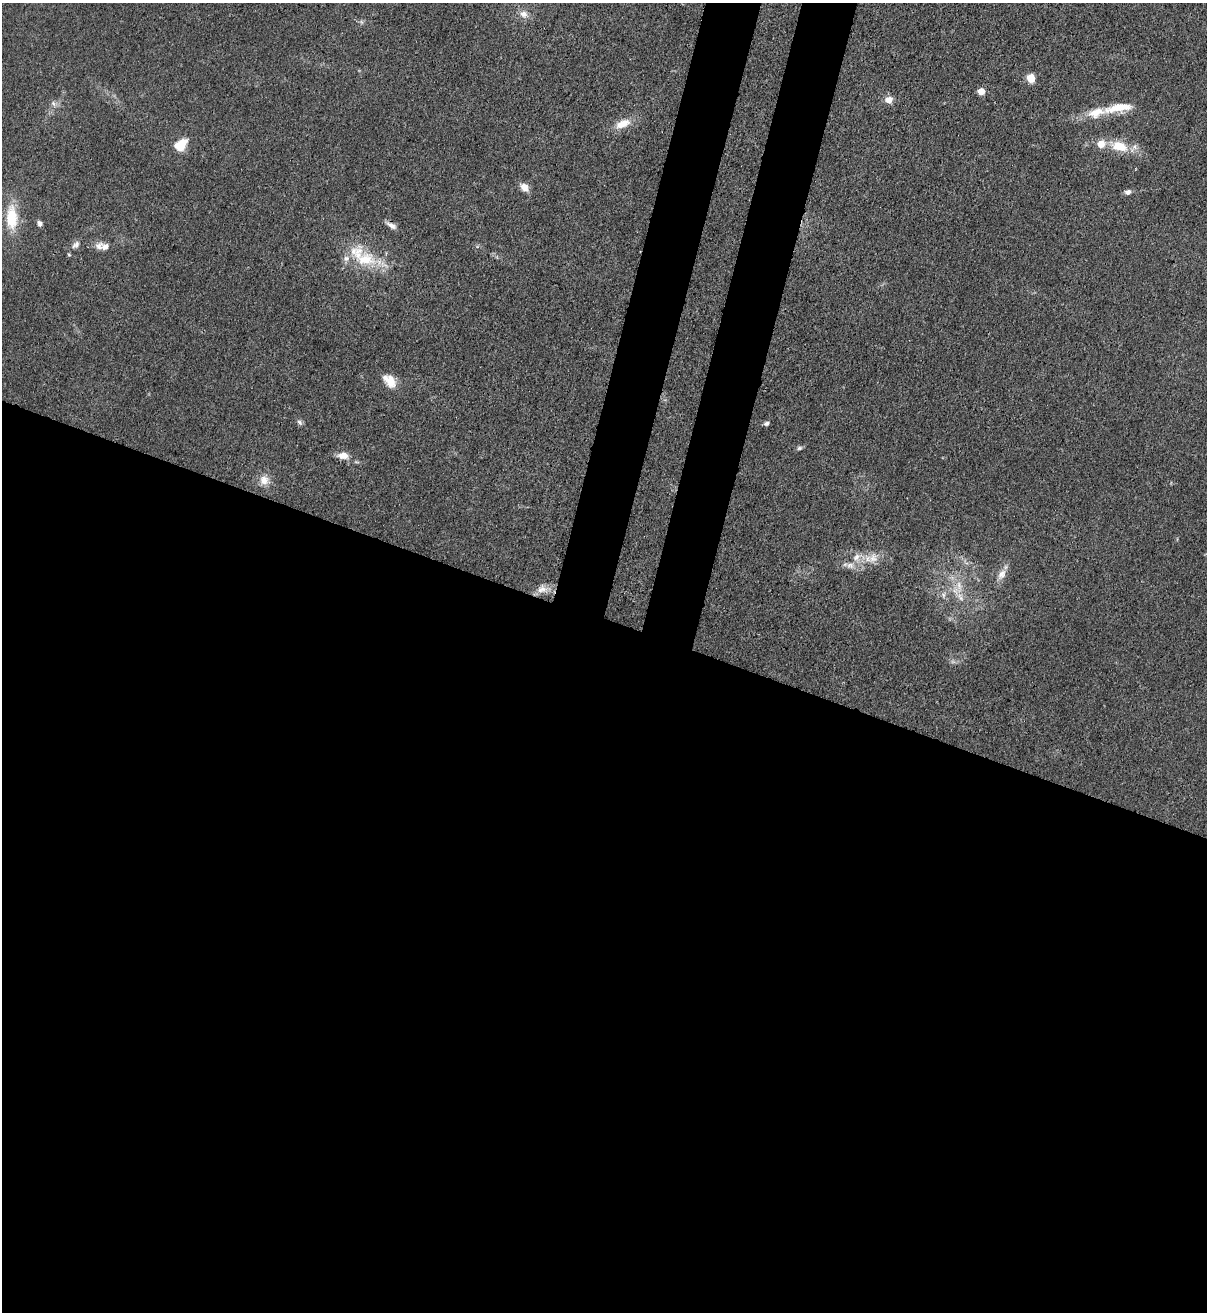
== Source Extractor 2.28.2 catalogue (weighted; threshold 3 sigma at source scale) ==
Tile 14 of 4 x 4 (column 2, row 4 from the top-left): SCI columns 1548-2752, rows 32-1341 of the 5380 x 5306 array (HDU 1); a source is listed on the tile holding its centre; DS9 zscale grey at full resolution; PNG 1209 x 1314 px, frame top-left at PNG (2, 3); no overlay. Shown black and unused: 57% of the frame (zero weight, under 3 of 4 exposures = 7% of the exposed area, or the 3 px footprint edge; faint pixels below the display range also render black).
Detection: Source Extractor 2.28.2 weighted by HDU 2 'WHT'; one run over the whole footprint, this tile lists its part. Background 0.0233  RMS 0.0028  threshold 0.0126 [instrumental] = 3 sigma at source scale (4.5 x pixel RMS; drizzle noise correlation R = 1.50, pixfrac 1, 0.05/0.05 arcsec/px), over >= 5 px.
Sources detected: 37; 7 inside a brighter listed object's ellipse — not listed separately; the other 30 listed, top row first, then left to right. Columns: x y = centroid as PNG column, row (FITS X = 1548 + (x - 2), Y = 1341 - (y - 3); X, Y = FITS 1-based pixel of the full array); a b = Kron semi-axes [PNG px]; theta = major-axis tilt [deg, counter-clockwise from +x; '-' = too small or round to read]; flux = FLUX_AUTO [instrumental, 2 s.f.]
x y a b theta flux
524 14 11 10 - 2
1031 78 5 5 - 11
981 91 5 5 - 5
889 100 8 8 - 2.2
53 103 8 5 -59 0.72
1119 108 42 11 9 7.1
623 124 19 9 25 4.1
180 145 11 8 43 7.4
1119 146 22 13 -17 7
524 187 10 8 -43 2.4
1128 192 7 6 - 1.2
12 218 27 12 -88 9.7
40 223 7 6 - 0.84
391 225 15 6 -32 1.5
76 245 12 8 44 1.3
99 246 12 10 57 1.7
69 255 5 3 - 0.29
365 259 39 20 -4 12
390 381 18 11 -48 4.2
299 422 9 6 -42 0.72
766 423 7 5 19 0.66
799 448 7 5 16 0.58
343 455 11 8 -2 2.8
264 480 13 12 - 2.9
856 557 13 11 70 2.7
873 558 15 12 47 3.3
1002 574 16 10 56 2.5
959 586 15 6 -78 2.6
542 589 15 10 6 2.5
943 595 8 6 85 0.9